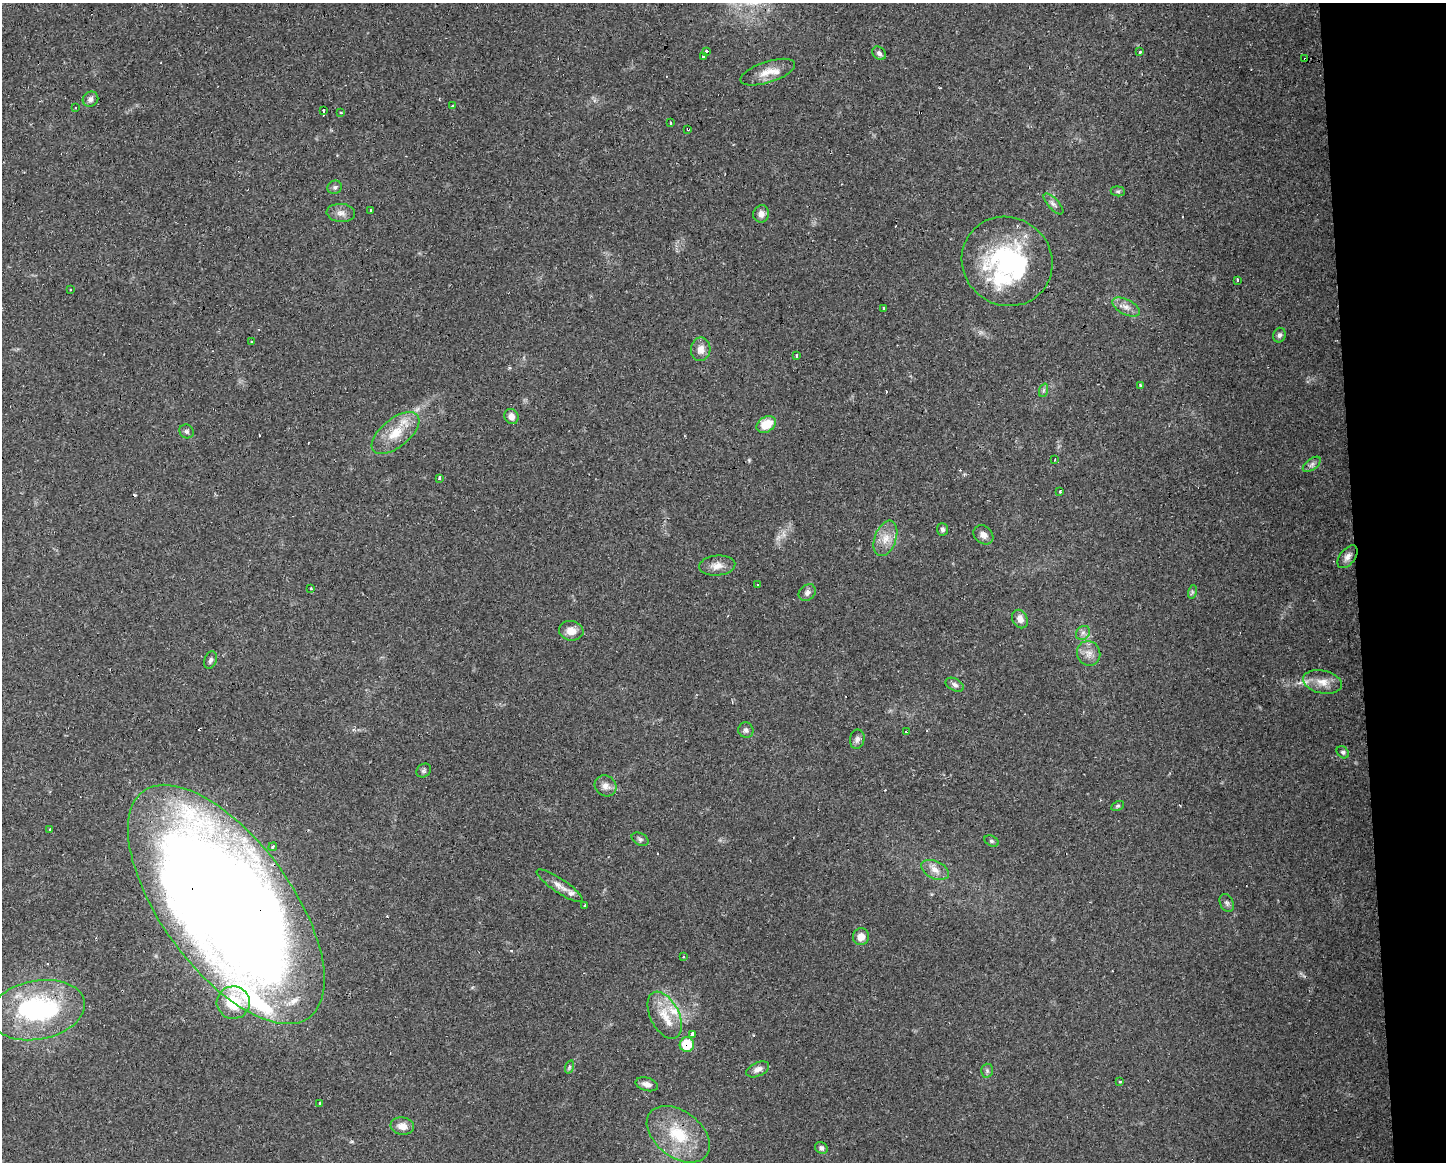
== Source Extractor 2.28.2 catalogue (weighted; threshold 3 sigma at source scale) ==
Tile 9 of 3 x 4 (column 3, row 3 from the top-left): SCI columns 2942-4385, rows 1161-2320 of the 4396 x 4641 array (HDU 1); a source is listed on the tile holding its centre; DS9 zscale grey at full resolution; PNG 1448 x 1164 px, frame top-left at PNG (2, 3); each listed source drawn as its Kron ellipse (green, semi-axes under 4 px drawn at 4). Shown black and unused: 6% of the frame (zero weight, under 2 of 3 exposures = <1% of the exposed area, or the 3 px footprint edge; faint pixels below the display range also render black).
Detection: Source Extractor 2.28.2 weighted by HDU 2 'WHT'; one run over the whole footprint, this tile lists its part. Background 0.0625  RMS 0.0054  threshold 0.0244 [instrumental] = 3 sigma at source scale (4.5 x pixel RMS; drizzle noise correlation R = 1.50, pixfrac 1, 0.0396/0.0396 arcsec/px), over >= 5 px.
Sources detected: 113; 2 too faint to see at this stretch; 3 inside a brighter object's white glare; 15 cosmic-ray / hot-pixel residue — neither listed nor drawn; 7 inside a brighter listed object's ellipse — not listed separately; the other 86 listed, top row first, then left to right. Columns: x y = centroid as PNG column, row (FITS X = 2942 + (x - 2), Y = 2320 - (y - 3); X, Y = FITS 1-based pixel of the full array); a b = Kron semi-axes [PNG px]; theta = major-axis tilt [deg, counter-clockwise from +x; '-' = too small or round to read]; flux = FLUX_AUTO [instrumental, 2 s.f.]
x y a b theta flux
706 51 3 3 - 1.6
1140 52 3 3 - 1.1
879 53 7 6 - 1.6
704 56 3 3 - 3.2
1305 59 3 3 - 1.1
768 72 28 10 18 7.4
90 99 8 7 - 1.9
453 106 3 3 - 1
76 108 3 3 - 1.7
324 110 3 3 - 7.1
341 113 3 3 - 1.1
670 123 3 3 - 1.2
688 129 3 3 - 1.2
335 187 7 6 - 1.3
1118 191 7 5 -7 0.95
1053 204 13 5 -47 2.1
371 210 3 3 - 1.5
341 213 14 9 -5 3.6
761 214 9 8 - 3.1
1007 261 46 44 -36 73
1237 280 3 3 - 1.5
71 290 3 3 - 0.99
1126 307 15 7 -27 3.8
884 308 3 3 - 0.75
1279 335 7 6 - 1.6
252 341 3 3 - 2.1
701 349 12 9 87 4.7
797 355 3 3 - 1.2
1140 386 4 3 - 0.75
1044 390 7 4 71 1.1
511 417 8 7 - 3.4
766 424 10 7 28 11
187 431 7 6 - 1.4
395 433 28 14 39 14
1055 459 3 2 - 0.47
1312 464 10 5 37 1.8
440 478 4 3 - 1.7
1060 491 3 3 - 1.3
942 529 6 5 - 1.3
983 535 11 8 -40 3.1
885 538 18 10 70 7.3
1348 557 13 7 52 2.9
717 566 18 10 5 4.9
757 584 3 2 - 0.97
311 588 3 3 - 1.1
1192 592 7 4 73 1.1
807 593 9 7 43 2.2
1020 619 9 7 -64 3.8
571 631 12 10 -10 5.4
1083 633 8 6 44 1.8
1089 653 12 11 - 4.5
210 660 9 6 70 1.6
1322 682 20 11 -12 6.4
955 685 10 6 -27 1.9
746 730 8 7 - 1.7
906 732 3 2 - 0.85
857 739 10 7 79 1.9
1343 752 7 5 -43 1.1
424 771 8 6 39 1.2
605 786 11 10 - 3.5
1118 806 7 4 26 0.83
50 829 3 3 - 2.3
640 839 9 6 -28 1.3
991 841 7 5 -27 0.99
273 847 4 3 - 0.65
935 870 14 8 -25 4.8
560 886 27 7 -34 4.8
1227 903 9 6 -62 1.6
226 904 140 65 -54 1500
585 905 3 3 - 0.88
861 937 8 8 - 4.7
684 957 3 3 - 1.3
233 1002 16 16 - 20
37 1010 48 29 11 83
665 1015 25 14 -64 12
693 1034 4 3 - 7.3
687 1044 7 7 - 18
569 1067 7 4 71 0.93
758 1069 12 7 25 2.9
987 1071 7 6 - 1.1
1120 1082 3 3 - 1.1
647 1084 11 6 -16 2.8
320 1103 3 2 - 0.67
402 1126 12 8 -10 4.7
678 1134 35 23 -37 26
821 1148 7 5 -35 1.5
Overlapping masked pixels (flux is a lower limit): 5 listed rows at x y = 1305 59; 688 129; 226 904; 37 1010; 687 1044